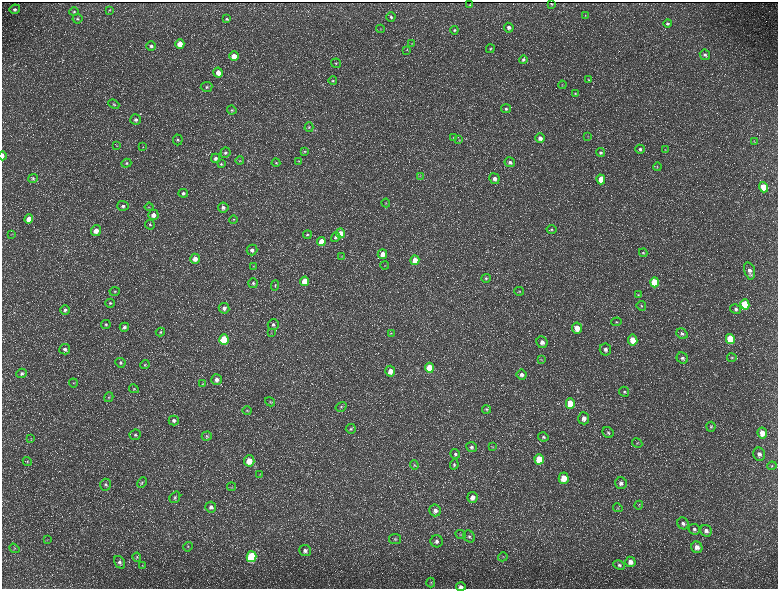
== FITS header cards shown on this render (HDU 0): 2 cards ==
NAXIS1  =                 1552 / length of data axis 1
NAXIS2  =                 1173 / length of data axis 2

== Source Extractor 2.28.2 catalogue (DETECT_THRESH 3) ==
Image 1552 x 1173 px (HDU 0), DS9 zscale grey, zoomed out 1/2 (1 PNG px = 2 x 2 image px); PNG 780 x 591 px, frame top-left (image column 1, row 1173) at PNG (2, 2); each listed source drawn as its Kron ellipse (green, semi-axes under 4 px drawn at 4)
Background 214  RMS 9.7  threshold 29.2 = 3 sigma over >= 5 px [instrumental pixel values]
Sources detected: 225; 37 cannot appear on this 1/2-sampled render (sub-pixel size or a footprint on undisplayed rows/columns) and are neither listed nor drawn; the other 188 listed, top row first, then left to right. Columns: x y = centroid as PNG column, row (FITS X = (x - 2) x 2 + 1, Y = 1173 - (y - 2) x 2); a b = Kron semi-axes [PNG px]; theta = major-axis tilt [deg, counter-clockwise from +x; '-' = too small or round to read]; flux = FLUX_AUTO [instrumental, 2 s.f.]
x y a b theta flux
551 3 2 1 - 1300
470 5 2 2 - 1400
15 9 5 4 - 5400
110 10 4 3 - 1600
74 12 4 4 - 2900
585 15 3 3 - 1400
391 17 5 4 - 3900
77 19 5 5 - 3300
226 19 4 3 - 2700
668 23 4 4 - 3800
509 28 5 4 - 7000
380 29 4 3 - 1800
454 30 4 4 - 3200
180 44 4 4 - 24000
412 44 3 2 - 1100
151 46 4 4 - 5100
490 49 4 4 - 2400
407 50 4 3 - 1700
705 55 5 5 - 5200
234 56 4 4 - 23000
523 59 4 4 - 4500
336 63 5 4 - 3100
218 73 5 5 - 16000
588 79 4 3 - 1800
333 81 4 3 - 2100
562 85 4 3 - 1800
207 87 6 5 - 4200
575 93 4 4 - 1800
114 104 6 4 -23 3200
506 109 5 4 - 3700
232 110 5 4 - 3500
136 120 5 5 - 7300
309 127 5 4 - 2900
588 136 3 2 - 910
453 137 3 3 - 1400
540 138 5 4 - 11000
178 140 5 5 - 4300
459 140 4 3 - 1500
754 141 4 2 - 1200
116 146 3 3 - 1300
143 147 3 2 - 1200
640 149 5 4 - 4300
665 150 4 3 - 1200
304 151 4 3 - 2200
600 152 4 4 - 3600
225 153 5 5 - 5000
2 156 4 2 - 7500
215 158 5 4 - 6000
240 161 4 3 - 1500
299 161 4 2 - 1300
510 162 5 5 - 6600
126 163 5 4 - 3500
276 163 4 3 - 2100
221 164 4 4 - 2700
657 167 4 3 - 1800
420 176 3 2 - 1200
33 178 5 4 - 3100
494 179 5 5 - 9600
601 179 5 4 - 33000
763 187 5 4 - 37000
183 193 4 4 - 4700
386 203 4 3 - 1300
123 206 6 5 - 5700
149 207 4 3 - 1900
223 208 5 5 - 7000
153 215 5 5 - 13000
29 219 4 4 - 20000
233 220 4 3 - 1800
150 224 5 4 - 3200
552 229 5 4 - 3500
96 231 5 5 - 20000
340 233 5 4 - 20000
12 234 3 2 - 1200
307 235 4 4 - 2900
336 237 5 4 - 4600
321 242 4 4 - 32000
252 250 5 5 - 6800
643 253 4 4 - 2600
382 254 5 5 - 16000
341 256 4 2 - 1200
195 259 5 5 - 15000
415 260 5 4 - 29000
385 265 4 3 - 1500
254 266 4 3 - 1400
749 271 9 5 -74 11000
486 278 5 4 - 3200
305 281 5 4 - 41000
654 282 5 4 - 66000
253 283 5 5 - 4500
275 285 5 4 - 2700
519 291 5 4 - 2700
115 292 5 4 - 2800
638 295 4 3 - 2200
110 303 5 4 - 2900
745 304 5 4 - 91000
641 306 5 4 - 2900
224 308 5 5 - 7800
736 309 6 4 -31 4400
65 310 5 4 - 4500
616 322 5 4 - 2700
106 324 5 4 - 3000
273 325 5 5 - 5200
124 327 4 4 - 5200
577 328 5 5 - 24000
160 332 5 4 - 3000
271 333 3 2 - 1200
391 333 3 3 - 1200
682 334 6 5 - 4400
730 339 5 4 - 75000
224 340 5 4 - 93000
633 340 5 4 - 32000
542 342 6 5 - 11000
65 349 5 5 - 6500
605 350 6 5 - 8500
682 358 6 5 - 6000
732 358 5 3 - 2100
541 359 3 2 - 1300
120 363 5 4 - 4100
145 365 4 4 - 2200
429 368 5 4 - 63000
390 371 5 5 - 16000
22 373 5 4 - 4600
521 375 5 5 - 7500
217 380 5 5 - 9400
73 383 4 3 - 2000
203 384 4 3 - 2100
134 389 5 4 - 2500
624 392 5 5 - 3500
109 397 5 4 - 2600
270 402 5 4 - 2600
570 404 5 4 - 52000
341 407 6 4 33 3400
487 409 5 4 - 2700
247 411 4 3 - 1700
584 418 6 5 - 11000
174 420 5 5 - 6000
711 427 5 4 - 3200
351 429 5 5 - 3300
608 432 6 5 - 4700
762 433 5 5 - 22000
135 435 6 5 - 4300
207 436 5 4 - 2700
543 437 5 4 - 3700
31 438 4 3 - 1500
637 443 5 4 - 2600
472 447 5 5 - 4500
493 447 4 3 - 1600
455 454 5 4 - 4200
759 454 6 6 - 9700
539 459 5 4 - 53000
27 461 4 4 - 2400
249 461 6 5 - 24000
414 465 4 3 - 2100
454 465 5 4 - 2900
772 466 5 4 - 2600
260 474 4 2 - 1200
564 478 5 5 - 33000
142 482 5 4 - 3300
621 483 6 6 - 7800
105 485 6 5 - 4400
231 487 4 2 - 1300
175 497 6 4 52 4300
473 497 5 5 - 13000
639 505 4 3 - 1900
211 507 5 5 - 7500
618 508 5 3 - 1800
435 510 6 6 - 10000
683 523 6 5 - 5500
694 529 6 5 - 5500
706 531 6 5 - 8000
460 535 5 4 - 3100
469 536 6 5 - 4800
395 539 6 5 - 4000
47 540 3 2 - 1100
437 541 6 6 - 7200
188 547 5 4 - 3000
697 547 6 5 - 12000
14 548 5 4 - 2700
305 551 6 5 - 7300
137 557 4 3 - 2200
251 557 5 5 - 160000
503 557 5 2 - 1600
120 562 7 5 -58 5900
630 562 5 5 - 13000
619 565 6 4 -27 4600
142 566 4 3 - 1600
431 582 5 4 - 2400
461 587 5 4 - 6400
At the frame edge (FLAGS 8, measured only in part): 2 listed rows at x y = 2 156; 461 587
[37 sub-pixel or undisplayed-footprint detections neither listed nor drawn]